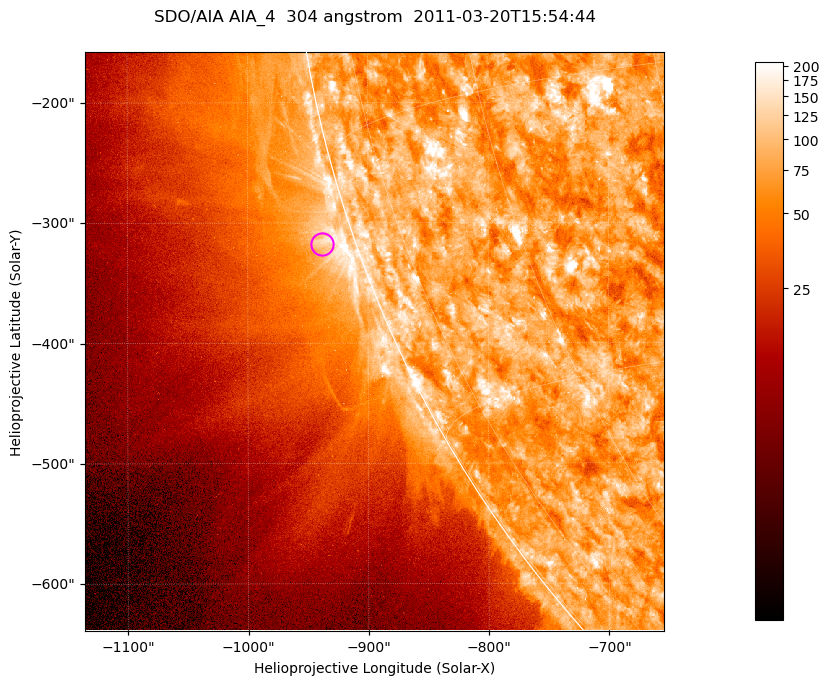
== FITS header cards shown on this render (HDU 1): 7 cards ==
TELESCOP= 'SDO/AIA '           / For AIA: SDO/AIA
INSTRUME= 'AIA_4   '           / For AIA: AIA_ATA1, AIA_ATA2, AIA_ATA3 or AIA_AT
WAVELNTH=                  304 / [angstrom] Wavelength
WAVEUNIT= 'angstrom'           / Wavelength unit: angstrom
DATE-OBS= '2011-03-20T15:54:44.125' / [ISO] Date when observation started; ISO 8
CTYPE1  = 'HPLN-TAN'           / CTYPE1; Typically HPLN
CTYPE2  = 'HPLT-TAN'           / CTYPE2; Typically HPLT

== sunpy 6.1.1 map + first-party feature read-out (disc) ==
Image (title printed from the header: SDO/AIA AIA_4  304 angstrom  2011-03-20T15:54:44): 802 x 802 px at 0.6 arcsec/px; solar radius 964 arcsec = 1606 px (partial field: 3.5% of the solar disc is inside the frame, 44% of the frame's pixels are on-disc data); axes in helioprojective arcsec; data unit not stated in the header (colour bar unlabelled)
Orientation: roll -0.132 deg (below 1 deg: not rotated)
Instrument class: DISC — disc imager (sunpy class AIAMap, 304 A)
Bright regions (active regions / flare kernels): reference = the on-disc median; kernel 7 px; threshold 5 sigma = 125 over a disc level ~76.5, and >= 1.15x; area >= 643 px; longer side >= 10 px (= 6 arcsec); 0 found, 0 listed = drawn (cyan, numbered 1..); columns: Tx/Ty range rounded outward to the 2 arcsec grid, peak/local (2 s.f.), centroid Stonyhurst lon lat
Off-limb structures (1.02-1.3 R_sun): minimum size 321 px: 3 found; the strongest spans PA ~105..110 deg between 1.02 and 1.04 R_sun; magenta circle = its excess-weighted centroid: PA ~110 deg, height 1.03 R_sun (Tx ~-938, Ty ~-318 arcsec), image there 1.9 x the reference